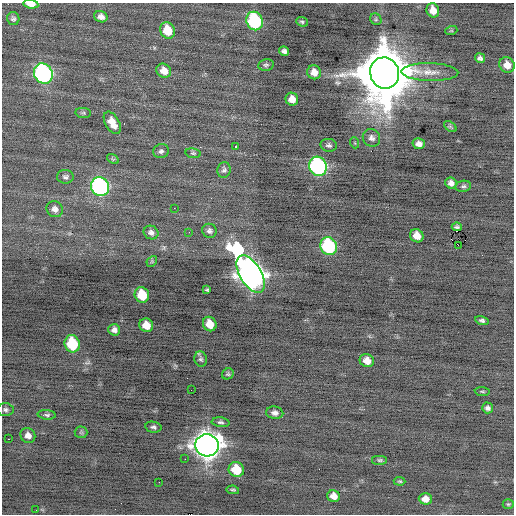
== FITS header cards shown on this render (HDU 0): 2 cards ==
NAXIS1  =                  512 / Axis length
NAXIS2  =                  512 / Axis length

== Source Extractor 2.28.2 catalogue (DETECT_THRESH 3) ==
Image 512 x 512 px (HDU 0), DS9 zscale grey, 1 PNG px = 1 image px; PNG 516 x 516 px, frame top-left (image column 1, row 512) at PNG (2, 3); each listed source drawn as its Kron ellipse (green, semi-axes under 4 px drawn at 4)
Background -0.227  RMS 0.83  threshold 2.5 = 3 sigma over >= 5 px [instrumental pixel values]
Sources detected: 80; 1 with non-positive FLUX_AUTO (blend fragments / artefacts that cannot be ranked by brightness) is neither listed nor drawn; the other 79 listed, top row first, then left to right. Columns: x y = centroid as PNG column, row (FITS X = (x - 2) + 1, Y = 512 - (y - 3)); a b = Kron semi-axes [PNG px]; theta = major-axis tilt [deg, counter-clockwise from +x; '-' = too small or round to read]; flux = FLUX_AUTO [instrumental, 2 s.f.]
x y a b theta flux
31 4 7 4 -6 470
433 10 7 6 - 620
101 17 7 5 -19 270
13 19 6 6 - 140
376 19 6 5 - 91
255 21 9 8 - 6300
302 22 6 4 -23 97
167 30 8 7 - 1300
451 31 6 4 18 66
284 51 5 4 - 160
480 58 5 5 - 150
266 65 8 5 9 120
507 65 8 7 - 520
164 71 8 6 -40 520
314 72 7 6 - 460
430 72 28 9 -1 760
43 73 10 9 - 15000
385 73 16 14 -73 490000
292 99 6 6 - 440
83 113 8 5 -7 100
112 123 12 7 -60 660
450 127 7 4 -37 78
371 138 9 8 - 240
355 143 5 3 - 57
419 144 6 5 - 290
329 145 8 6 -9 160
236 146 3 3 - 470
161 151 8 7 - 170
193 153 7 5 -9 94
113 159 6 4 -34 77
318 166 10 8 -62 13000
224 170 8 6 78 150
65 177 8 6 -3 160
451 183 5 5 - 250
463 186 8 5 8 130
100 187 10 9 - 14000
174 208 3 2 - 41
55 209 8 7 - 260
457 227 5 3 - 110
209 231 7 7 - 190
151 232 7 6 - 200
189 232 2 2 - 24
417 236 7 6 - 550
458 245 2 2 - 920
329 246 9 8 - 6200
152 261 6 4 47 73
251 274 21 10 -58 63000
207 290 4 3 - 74
142 295 8 7 - 1500
482 320 7 4 -14 130
210 324 7 6 - 750
146 325 7 6 - 690
114 330 6 6 - 230
72 344 9 7 -75 3000
201 359 7 6 - 140
367 361 7 6 - 540
228 374 6 5 - 94
191 390 2 2 - 67
482 391 7 3 -5 71
488 408 5 5 - 170
5 410 8 6 -5 150
275 413 8 6 -9 240
47 415 9 4 -4 130
221 422 9 5 -5 140
153 427 8 5 -10 150
81 432 6 6 - 94
28 435 8 7 - 310
9 439 2 2 - 130
207 445 12 11 - 70000
185 459 2 2 - 170
380 460 8 5 0 110
236 470 8 7 - 1500
400 481 6 4 -3 81
159 482 2 2 - 260
233 490 6 4 -9 86
334 496 6 6 - 420
425 499 6 6 - 420
508 504 5 4 - 77
36 510 3 2 - 50
At the frame edge (FLAGS 8, measured only in part): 1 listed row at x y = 31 4
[1 non-positive-flux detection neither listed nor drawn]